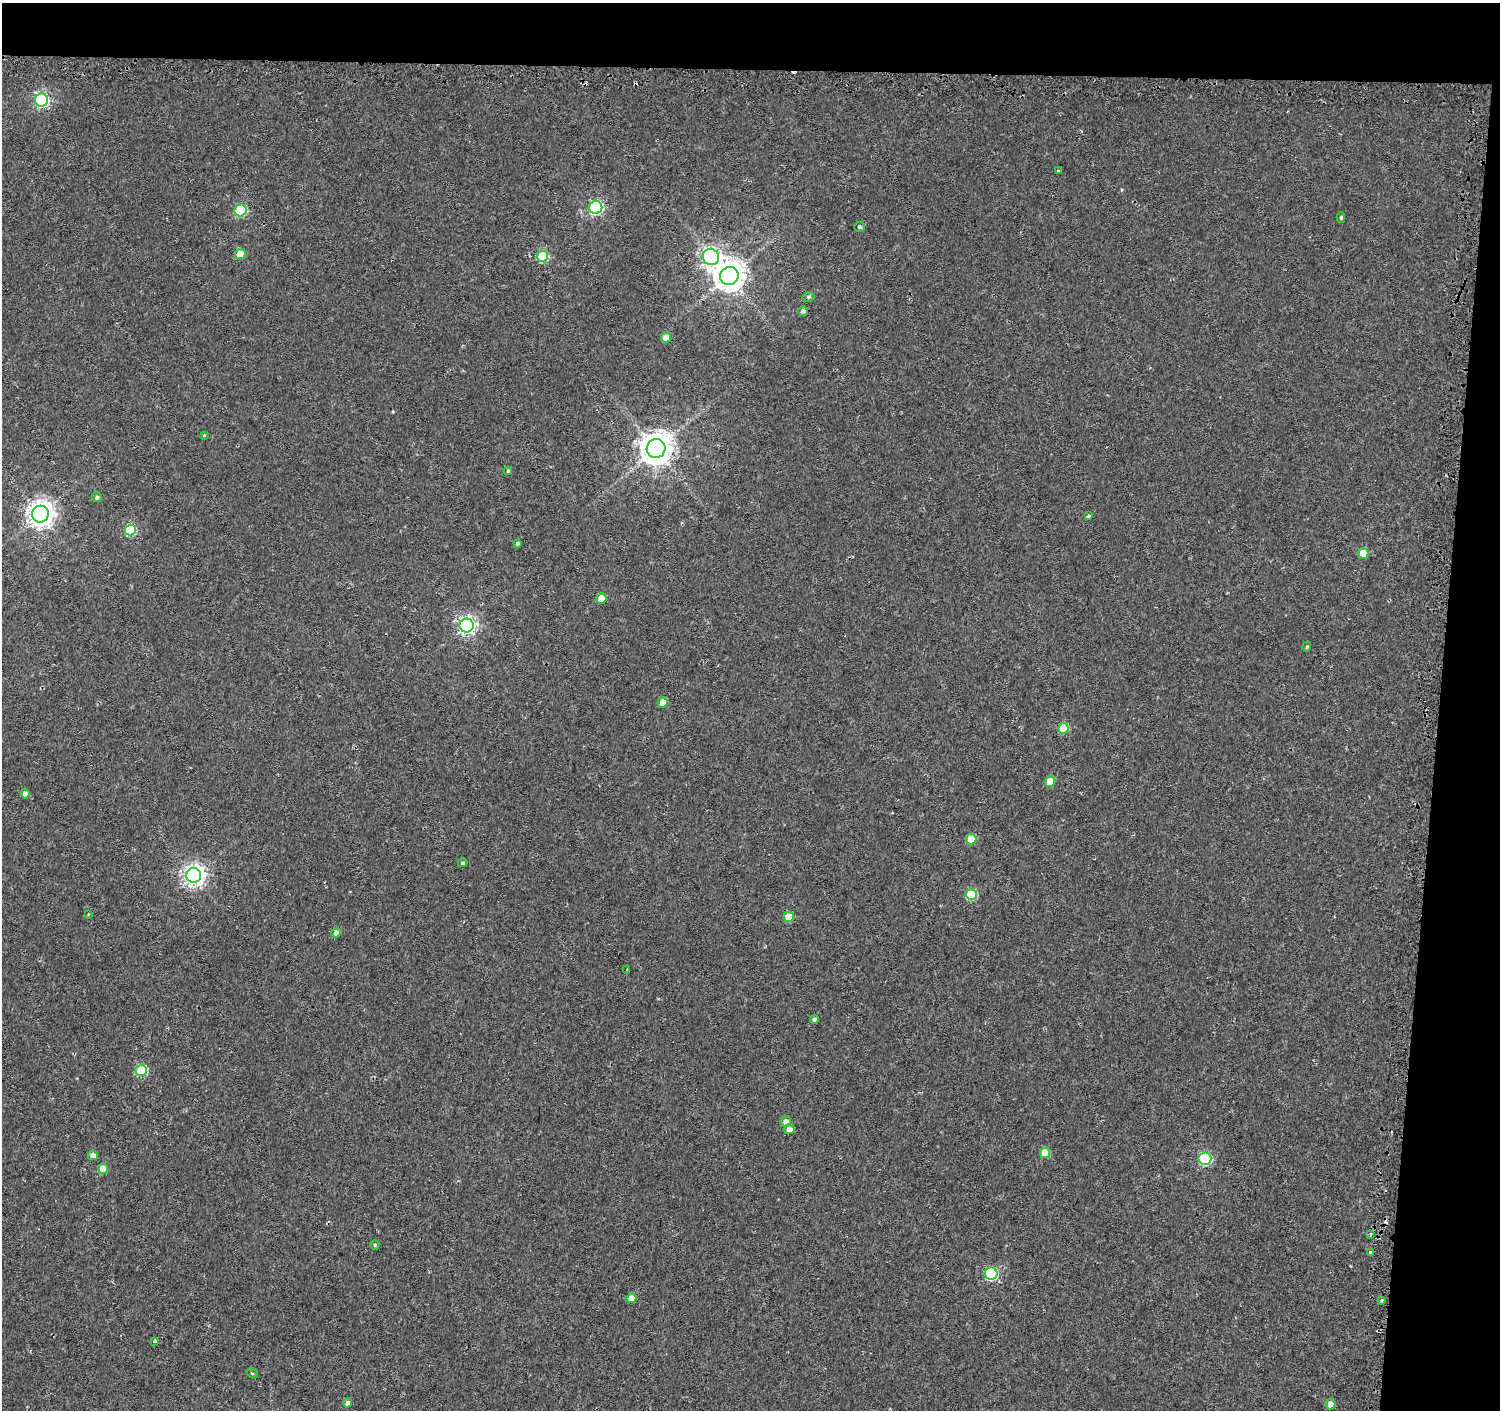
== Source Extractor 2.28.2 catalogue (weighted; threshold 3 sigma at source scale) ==
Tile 3 of 3 x 3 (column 3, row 1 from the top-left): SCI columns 3019-4516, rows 3071-4478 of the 4549 x 4788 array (HDU 1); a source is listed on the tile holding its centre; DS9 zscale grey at full resolution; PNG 1502 x 1412 px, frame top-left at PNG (2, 3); each listed source drawn as its Kron ellipse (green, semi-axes under 4 px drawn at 4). Shown black and unused: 9% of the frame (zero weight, under 2 of 3 exposures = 3% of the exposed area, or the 3 px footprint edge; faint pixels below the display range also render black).
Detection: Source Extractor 2.28.2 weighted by HDU 2 'WHT'; one run over the whole footprint, this tile lists its part. Background 0.0015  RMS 0.0032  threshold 0.0144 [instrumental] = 3 sigma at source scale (4.5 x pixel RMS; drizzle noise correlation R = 1.50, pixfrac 1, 0.0396/0.0396 arcsec/px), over >= 5 px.
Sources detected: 60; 5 cosmic-ray / hot-pixel residue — neither listed nor drawn; the other 55 listed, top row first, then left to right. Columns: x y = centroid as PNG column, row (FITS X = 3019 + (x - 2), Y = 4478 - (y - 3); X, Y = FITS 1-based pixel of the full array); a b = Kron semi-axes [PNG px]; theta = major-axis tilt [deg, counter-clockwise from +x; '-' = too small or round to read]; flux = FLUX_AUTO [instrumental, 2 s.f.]
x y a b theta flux
41 100 6 6 - 59
1058 171 4 3 - 0.66
596 208 6 6 - 56
241 210 6 5 - 24
1341 217 5 4 - 0.49
859 227 5 5 - 0.64
240 254 5 5 - 9
542 256 5 5 - 18
711 257 8 8 - 120
729 276 9 9 - 440
808 297 6 4 15 0.58
803 311 5 5 - 0.86
666 338 5 4 - 4.7
204 435 3 3 - 0.27
656 449 9 9 - 570
508 471 4 4 - 0.34
97 497 5 5 - 0.75
40 514 8 8 - 310
1088 516 3 3 - 1.3
130 530 5 5 - 23
518 543 4 4 - 0.6
1363 553 5 5 - 6.8
601 598 5 5 - 5
467 625 7 7 - 110
1307 647 5 4 - 0.39
663 702 5 5 - 5.4
1063 728 5 5 - 9.7
1050 782 5 5 - 5.8
25 794 5 4 - 1.5
971 839 5 5 - 8.6
463 863 5 4 - 0.54
194 875 7 7 - 170
971 895 5 5 - 18
88 914 4 3 - 0.28
789 917 5 5 - 7
336 933 5 4 - 1.3
627 970 3 3 - 0.25
814 1019 4 4 - 0.71
141 1070 5 5 - 21
786 1121 5 5 - 2.1
789 1129 5 5 - 2.4
1045 1153 5 5 - 8.3
93 1155 5 4 - 2.2
1205 1159 6 6 - 37
103 1169 5 5 - 5.1
1371 1234 4 3 - 0.27
375 1245 4 4 - 0.42
1370 1252 3 3 - 1.6
991 1274 6 6 - 36
632 1298 5 4 - 3.8
1381 1300 4 4 - 0.4
155 1341 3 3 - 1.2
252 1373 5 3 - 0.35
348 1403 5 4 - 1.2
1330 1404 5 5 - 2.4